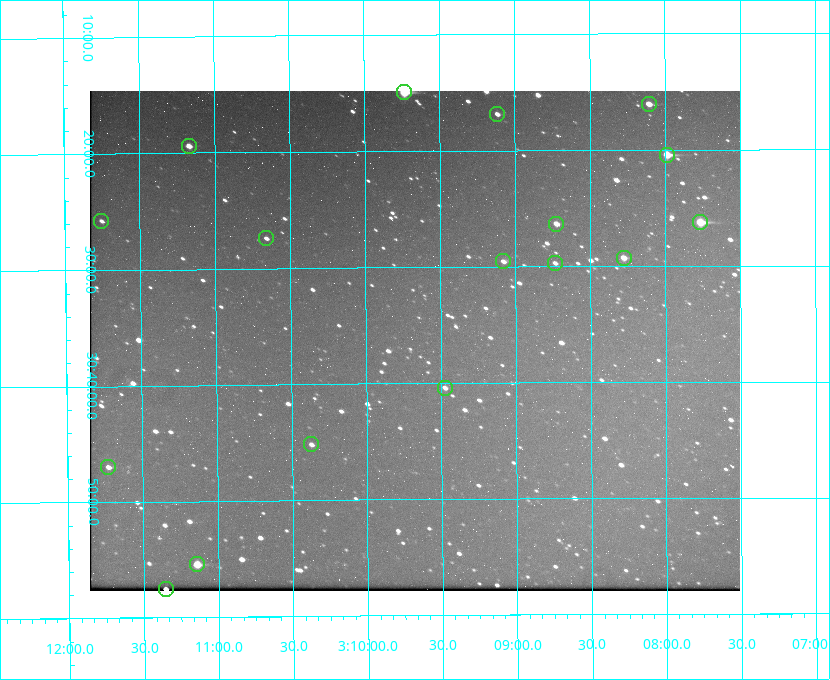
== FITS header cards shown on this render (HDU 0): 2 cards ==
NAXIS1  =                  650 / Width of table row in bytes
NAXIS2  =                  500 / Number of rows in table

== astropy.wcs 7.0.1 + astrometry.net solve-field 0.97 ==
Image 650 x 500 px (HDU 0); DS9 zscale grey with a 90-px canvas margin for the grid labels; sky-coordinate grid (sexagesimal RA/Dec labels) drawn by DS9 from the SOLVED WCS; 17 Tycho-2 reference stars matched to detected sources circled (green)
Header WCS: none
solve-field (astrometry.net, Tycho-2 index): SOLVED blind (the file carries no WCS)
Solved WCS: RA---TAN-SIP/DEC--TAN-SIP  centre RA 03:09:41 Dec +30:36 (47.42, +30.61 deg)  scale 5.17 arcsec/px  FOV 56.0' x 43.1'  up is -180 deg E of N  parity flipped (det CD > 0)
(file carries no celestial WCS; the grid is the blind solution)
Tycho-2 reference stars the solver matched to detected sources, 17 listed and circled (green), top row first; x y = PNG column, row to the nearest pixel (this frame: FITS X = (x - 90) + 1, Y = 500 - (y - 91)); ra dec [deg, ICRS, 3 dp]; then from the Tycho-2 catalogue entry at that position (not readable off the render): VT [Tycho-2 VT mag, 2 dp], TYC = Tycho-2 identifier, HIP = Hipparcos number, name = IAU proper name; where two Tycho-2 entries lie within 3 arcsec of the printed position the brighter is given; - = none
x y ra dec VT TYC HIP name
404 92 47.434 +30.249 8.84 2340-1699-1 - -
649 104 47.027 +30.268 10.45 2339-1565-1 - -
497 114 47.279 +30.281 11.50 2340-853-1 - -
189 146 47.792 +30.323 11.52 2340-1736-1 - -
667 155 46.997 +30.341 9.26 2339-1426-1 - -
101 221 47.939 +30.430 12.78 2340-1376-1 - -
700 222 46.942 +30.437 9.50 2339-1638-1 - -
556 224 47.182 +30.439 11.33 2339-1340-1 - -
266 238 47.665 +30.457 11.70 2340-1064-1 - -
624 258 47.070 +30.488 10.91 2339-1082-1 - -
503 261 47.270 +30.492 11.72 2340-1534-1 - -
555 263 47.184 +30.495 11.78 2339-1503-1 - -
445 388 47.369 +30.674 11.68 2340-1714-1 - -
311 444 47.592 +30.753 11.61 2340-1087-1 - -
108 467 47.932 +30.783 11.54 2340-1498-1 - -
197 564 47.785 +30.924 10.11 2340-1700-1 - -
166 589 47.838 +30.960 11.41 2340-1051-1 - -